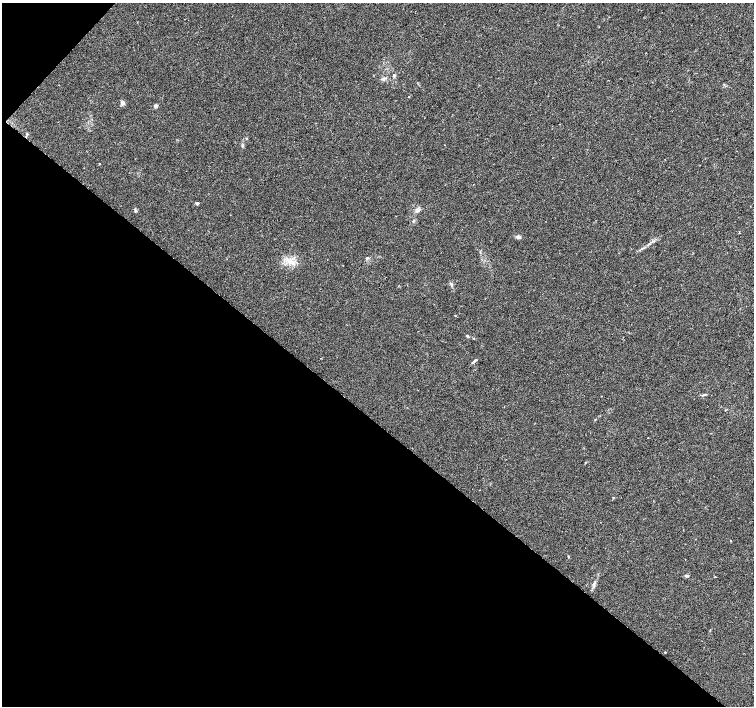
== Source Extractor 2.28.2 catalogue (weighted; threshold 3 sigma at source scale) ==
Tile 9 of 4 x 4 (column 1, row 3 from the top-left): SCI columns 7-1509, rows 1642-3048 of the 6019 x 6031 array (HDU 1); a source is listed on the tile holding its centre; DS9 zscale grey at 2 x 2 block average (1 PNG px = mean of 2 x 2 image px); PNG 756 x 708 px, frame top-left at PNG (2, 3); no overlay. Shown black and unused: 42% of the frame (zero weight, under 2 of 3 exposures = <1% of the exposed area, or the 3 px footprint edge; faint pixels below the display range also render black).
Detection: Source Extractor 2.28.2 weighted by HDU 2 'WHT'; one run over the whole footprint, this tile lists its part. Background 0.0471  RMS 0.0062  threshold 0.0278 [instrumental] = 3 sigma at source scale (4.5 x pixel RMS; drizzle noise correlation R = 1.50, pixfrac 1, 0.0396/0.0396 arcsec/px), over >= 5 px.
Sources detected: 24; all 24 listed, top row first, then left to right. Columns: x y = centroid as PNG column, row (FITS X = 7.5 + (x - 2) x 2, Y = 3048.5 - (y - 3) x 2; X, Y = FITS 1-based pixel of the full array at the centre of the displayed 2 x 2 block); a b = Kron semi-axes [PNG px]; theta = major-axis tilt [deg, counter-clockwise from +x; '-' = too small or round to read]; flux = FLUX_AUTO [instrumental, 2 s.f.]
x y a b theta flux
394 75 4 3 - 1.7
382 79 4 2 - 1.6
408 97 2 2 - 1.7
122 103 3 3 - 14
156 106 2 2 - 9.1
27 134 3 3 - 1.5
246 138 3 2 - 0.91
99 164 2 2 - 3.8
197 203 2 2 - 6.2
135 210 3 2 - 1.3
418 210 5 4 - 5.4
518 237 5 4 - 3.7
367 258 4 4 - 2.1
290 261 8 6 16 9.2
451 284 6 4 -59 2.5
467 336 4 3 - 1.4
474 338 2 2 - 0.63
473 362 5 2 - 1.9
704 395 4 3 - 1.7
725 410 3 2 - 0.7
730 541 3 2 - 0.67
687 576 6 3 2 2.5
594 584 8 4 70 4
665 652 2 2 - 0.88
Diffuse or blended objects may show on this block-average render without a row.